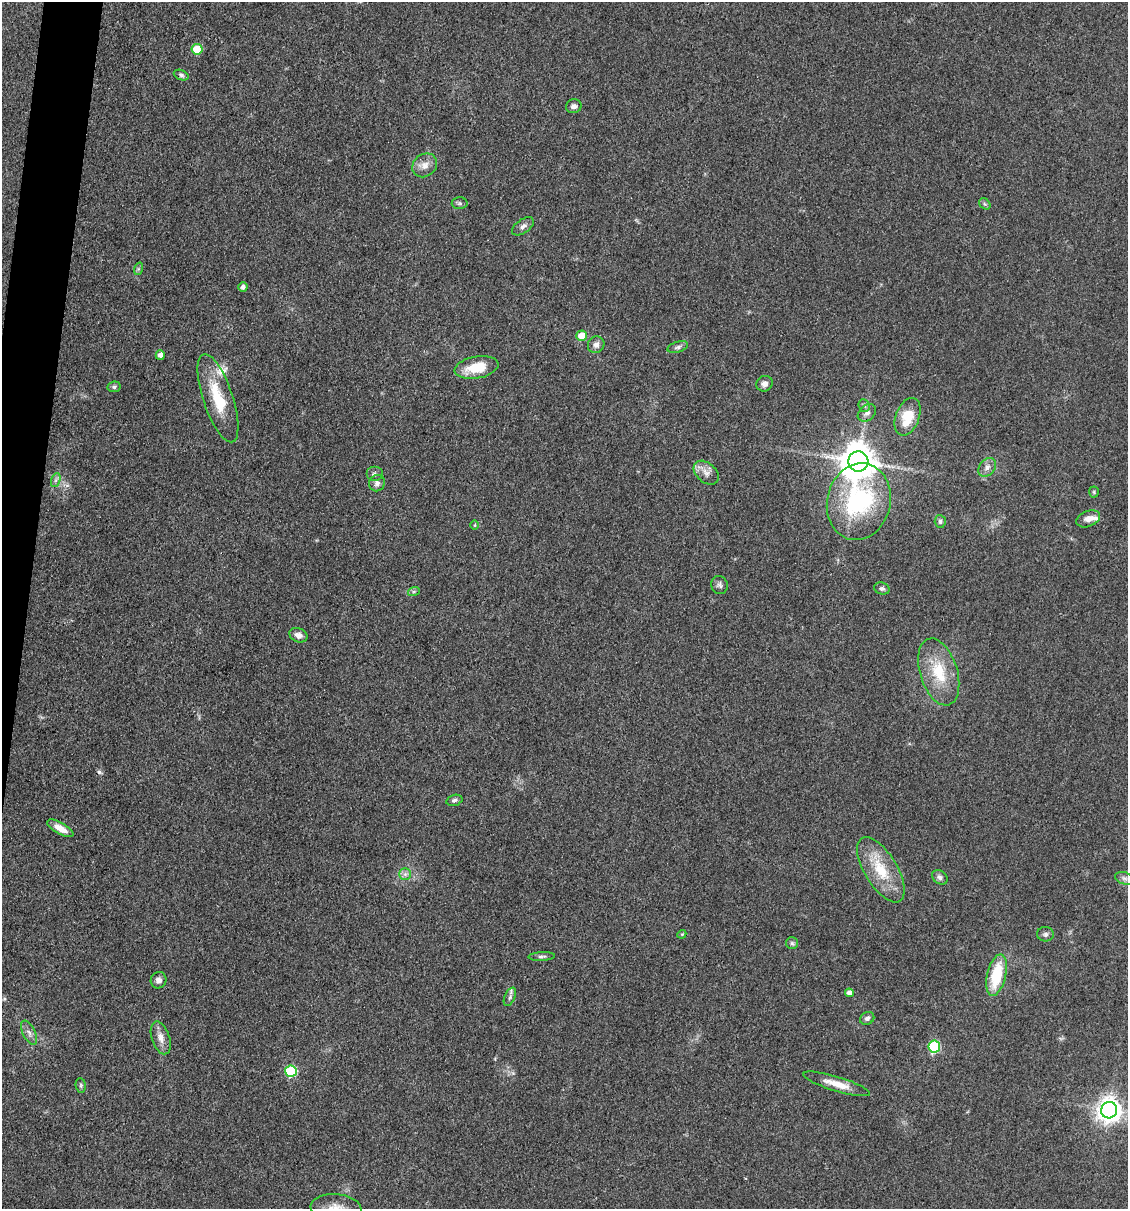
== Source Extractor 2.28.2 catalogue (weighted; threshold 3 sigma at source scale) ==
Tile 7 of 4 x 4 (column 3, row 2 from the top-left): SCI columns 2483-3608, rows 2415-3621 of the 4848 x 4827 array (HDU 1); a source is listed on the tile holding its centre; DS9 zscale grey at full resolution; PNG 1130 x 1211 px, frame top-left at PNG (2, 2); each listed source drawn as its Kron ellipse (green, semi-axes under 4 px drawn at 4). Shown black and unused: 2% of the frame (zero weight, under 3 of 4 exposures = <1% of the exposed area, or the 3 px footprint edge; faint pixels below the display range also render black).
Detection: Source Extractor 2.28.2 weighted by HDU 2 'WHT'; one run over the whole footprint, this tile lists its part. Background 0.0764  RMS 0.0059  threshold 0.0266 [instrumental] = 3 sigma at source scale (4.5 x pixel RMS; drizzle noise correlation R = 1.50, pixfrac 1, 0.05/0.05 arcsec/px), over >= 5 px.
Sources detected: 62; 1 cosmic-ray / hot-pixel residue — neither listed nor drawn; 2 inside a brighter listed object's ellipse — not listed separately; the other 59 listed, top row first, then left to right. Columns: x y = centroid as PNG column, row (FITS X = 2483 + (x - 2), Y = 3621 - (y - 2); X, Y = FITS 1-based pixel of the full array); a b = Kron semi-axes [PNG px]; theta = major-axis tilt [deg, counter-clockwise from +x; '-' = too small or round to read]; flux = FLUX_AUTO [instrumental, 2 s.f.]
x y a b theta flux
197 49 5 5 - 16
181 75 8 5 -20 1.4
574 106 8 7 - 2.4
425 165 13 11 39 5.2
460 203 8 6 -1 1.2
985 204 6 5 - 1.1
523 226 12 6 35 2.6
138 269 6 4 71 0.96
243 287 5 4 - 2.2
582 336 5 5 - 8.6
596 345 9 8 - 2.9
678 347 11 5 16 1.9
160 355 5 4 - 3.1
476 367 22 11 10 15
765 384 8 7 - 2.9
114 387 6 5 - 1.3
218 398 46 15 -71 25
864 406 6 5 - 1.3
867 413 10 7 41 2.6
908 417 20 11 69 15
858 461 10 10 - 1500
987 467 10 7 50 3
706 473 14 9 -41 4.6
374 474 8 7 - 2.3
56 480 7 4 71 1.5
377 483 8 8 - 2.6
1094 492 5 5 - 0.78
859 502 39 31 76 70
1088 519 12 7 21 4.5
940 521 6 5 - 1.7
475 525 5 3 - 0.52
719 585 9 8 - 2
882 588 8 6 -18 1.6
414 591 6 4 19 0.91
298 635 9 7 -22 3.4
939 672 34 18 -72 23
454 800 8 5 15 1.6
60 828 15 5 -30 5.9
881 870 36 16 -59 23
405 874 6 6 - 1.8
940 877 8 6 -41 1.9
1124 878 9 6 -18 1.8
682 934 4 3 - 0.54
1045 934 8 7 - 1.8
792 943 6 6 - 1.2
542 956 13 3 3 1.5
997 975 21 9 77 26
158 980 8 7 - 2.9
849 993 4 4 - 3.1
510 997 10 5 66 1.7
867 1018 7 6 - 1.7
29 1033 13 6 -64 2.9
161 1038 17 9 -72 5.2
934 1046 6 6 - 39
291 1071 6 6 - 46
837 1084 34 7 -17 8.8
81 1085 7 5 -83 1
1109 1110 8 8 - 540
336 1208 25 14 -5 9.8
Isophote crosses this tile's border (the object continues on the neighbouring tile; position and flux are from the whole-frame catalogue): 1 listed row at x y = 336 1208